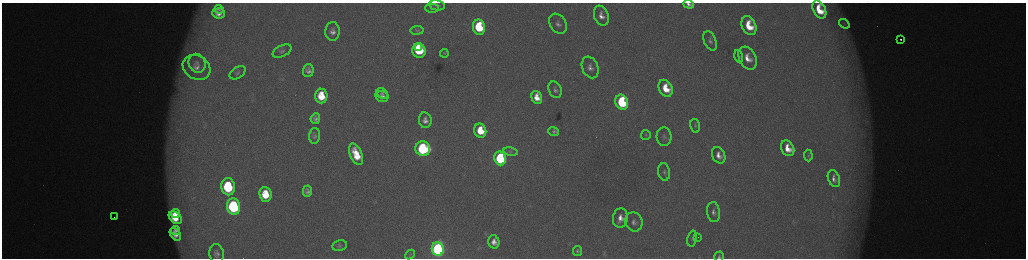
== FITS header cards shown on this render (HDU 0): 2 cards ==
NAXIS1  =                 2048 /fastest changing axis
NAXIS2  =                  512 /next to fastest changing axis

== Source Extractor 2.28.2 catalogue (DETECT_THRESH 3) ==
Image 2048 x 512 px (HDU 0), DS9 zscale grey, zoomed out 1/2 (1 PNG px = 2 x 2 image px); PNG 1028 x 260 px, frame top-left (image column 1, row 511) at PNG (2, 3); each listed source drawn as its Kron ellipse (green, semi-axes under 4 px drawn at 4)
Background 173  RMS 1.9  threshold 5.83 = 3 sigma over >= 5 px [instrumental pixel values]
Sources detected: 77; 6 cannot appear on this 1/2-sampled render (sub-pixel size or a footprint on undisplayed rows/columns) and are neither listed nor drawn; the other 71 listed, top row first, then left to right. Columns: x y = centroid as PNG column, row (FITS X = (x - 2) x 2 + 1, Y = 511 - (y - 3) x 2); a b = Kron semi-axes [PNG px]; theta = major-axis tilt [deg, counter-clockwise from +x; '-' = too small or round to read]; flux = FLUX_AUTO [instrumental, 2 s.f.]
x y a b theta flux
689 4 5 3 - 1500
437 5 8 5 -12 1000
432 8 6 4 0 720
219 9 4 4 - 1000
819 10 9 6 -62 10000
219 13 6 5 - 2600
601 16 10 7 -70 3300
558 24 11 8 -57 2300
844 24 6 4 -38 610
749 26 10 7 -67 12000
479 27 7 6 - 23000
417 30 6 4 8 610
333 31 9 7 88 2500
901 39 2 2 - 1400
710 41 10 6 -68 1600
419 48 4 3 - 7700
282 51 10 5 26 1500
419 51 7 6 - 33000
444 53 4 3 - 350
739 56 6 4 -73 710
748 58 12 8 -62 5700
197 63 10 8 -67 2900
197 67 14 11 -31 5400
590 67 11 8 -67 3000
308 71 6 5 - 1900
237 73 9 5 34 1100
666 88 9 6 -64 10000
555 90 8 6 -68 1600
382 94 6 5 - 890
321 96 7 6 - 10000
382 96 6 5 - 1900
537 97 7 5 -72 5300
622 102 7 6 - 42000
315 119 5 4 - 1300
425 120 8 6 -81 2600
695 126 7 5 -77 870
480 131 7 6 - 12000
554 131 5 4 - 930
646 135 5 5 - 730
315 136 8 5 86 1100
664 137 9 7 -86 1800
788 148 8 6 -61 6900
423 149 7 7 - 59000
510 152 7 4 -11 880
356 154 11 6 -66 11000
719 155 8 6 -64 3300
808 156 6 4 -85 580
500 158 7 6 - 51000
664 172 9 6 -80 1400
834 179 9 6 -69 2200
228 187 8 7 - 36000
307 191 6 4 -89 1400
265 194 7 6 - 11000
233 206 8 6 -83 62000
713 212 10 6 -82 2100
175 213 4 3 - 3900
114 217 2 1 - 350
175 218 7 5 -42 9900
620 218 10 7 84 4100
634 222 10 8 -66 2300
175 231 4 2 - 1200
175 234 7 4 -53 3200
698 237 2 2 - 180
692 239 8 4 76 1000
494 242 7 5 -76 3100
340 246 7 5 11 830
438 249 7 6 - 130000
577 251 5 4 - 880
217 253 9 7 -82 1900
410 255 5 4 - 580
719 257 5 4 - 850
At the frame edge (FLAGS 8, measured only in part): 2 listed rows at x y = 689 4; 719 257
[6 sub-pixel or undisplayed-footprint detections neither listed nor drawn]